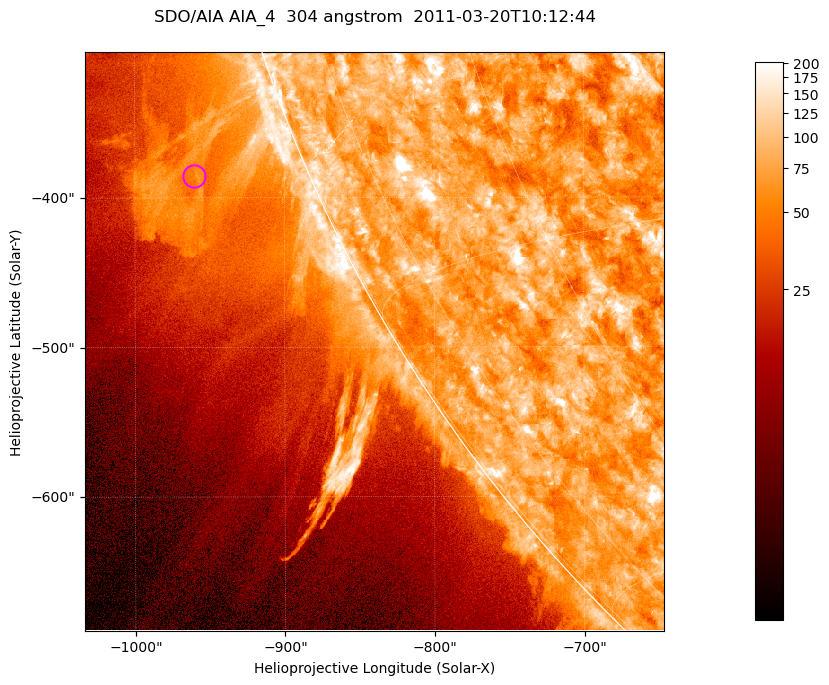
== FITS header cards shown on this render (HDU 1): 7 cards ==
TELESCOP= 'SDO/AIA '           / For AIA: SDO/AIA
INSTRUME= 'AIA_4   '           / For AIA: AIA_ATA1, AIA_ATA2, AIA_ATA3 or AIA_AT
WAVELNTH=                  304 / [angstrom] Wavelength
WAVEUNIT= 'angstrom'           / Wavelength unit: angstrom
DATE-OBS= '2011-03-20T10:12:44.123' / [ISO] Date when observation started; ISO 8
CTYPE1  = 'HPLN-TAN'           / CTYPE1; Typically HPLN
CTYPE2  = 'HPLT-TAN'           / CTYPE2; Typically HPLT

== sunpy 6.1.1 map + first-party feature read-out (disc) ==
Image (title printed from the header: SDO/AIA AIA_4  304 angstrom  2011-03-20T10:12:44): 645 x 645 px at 0.6 arcsec/px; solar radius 964 arcsec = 1606 px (partial field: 2.2% of the solar disc is inside the frame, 44% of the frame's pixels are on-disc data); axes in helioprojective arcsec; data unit not stated in the header (colour bar unlabelled)
Orientation: roll -0.132 deg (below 1 deg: not rotated)
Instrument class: DISC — disc imager (sunpy class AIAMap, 304 A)
Bright regions (active regions / flare kernels): reference = the on-disc median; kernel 5 px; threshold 5 sigma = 115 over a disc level ~74.4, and >= 1.15x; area >= 416 px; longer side >= 8 px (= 4.8 arcsec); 0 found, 0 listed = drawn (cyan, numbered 1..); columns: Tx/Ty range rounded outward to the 2 arcsec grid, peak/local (2 s.f.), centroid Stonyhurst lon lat
Off-limb structures (1.02-1.3 R_sun): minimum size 208 px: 8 found; the strongest spans PA ~110..115 deg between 1.02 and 1.13 R_sun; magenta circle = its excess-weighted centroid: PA ~110 deg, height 1.07 R_sun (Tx ~-960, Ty ~-386 arcsec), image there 2.1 x the reference